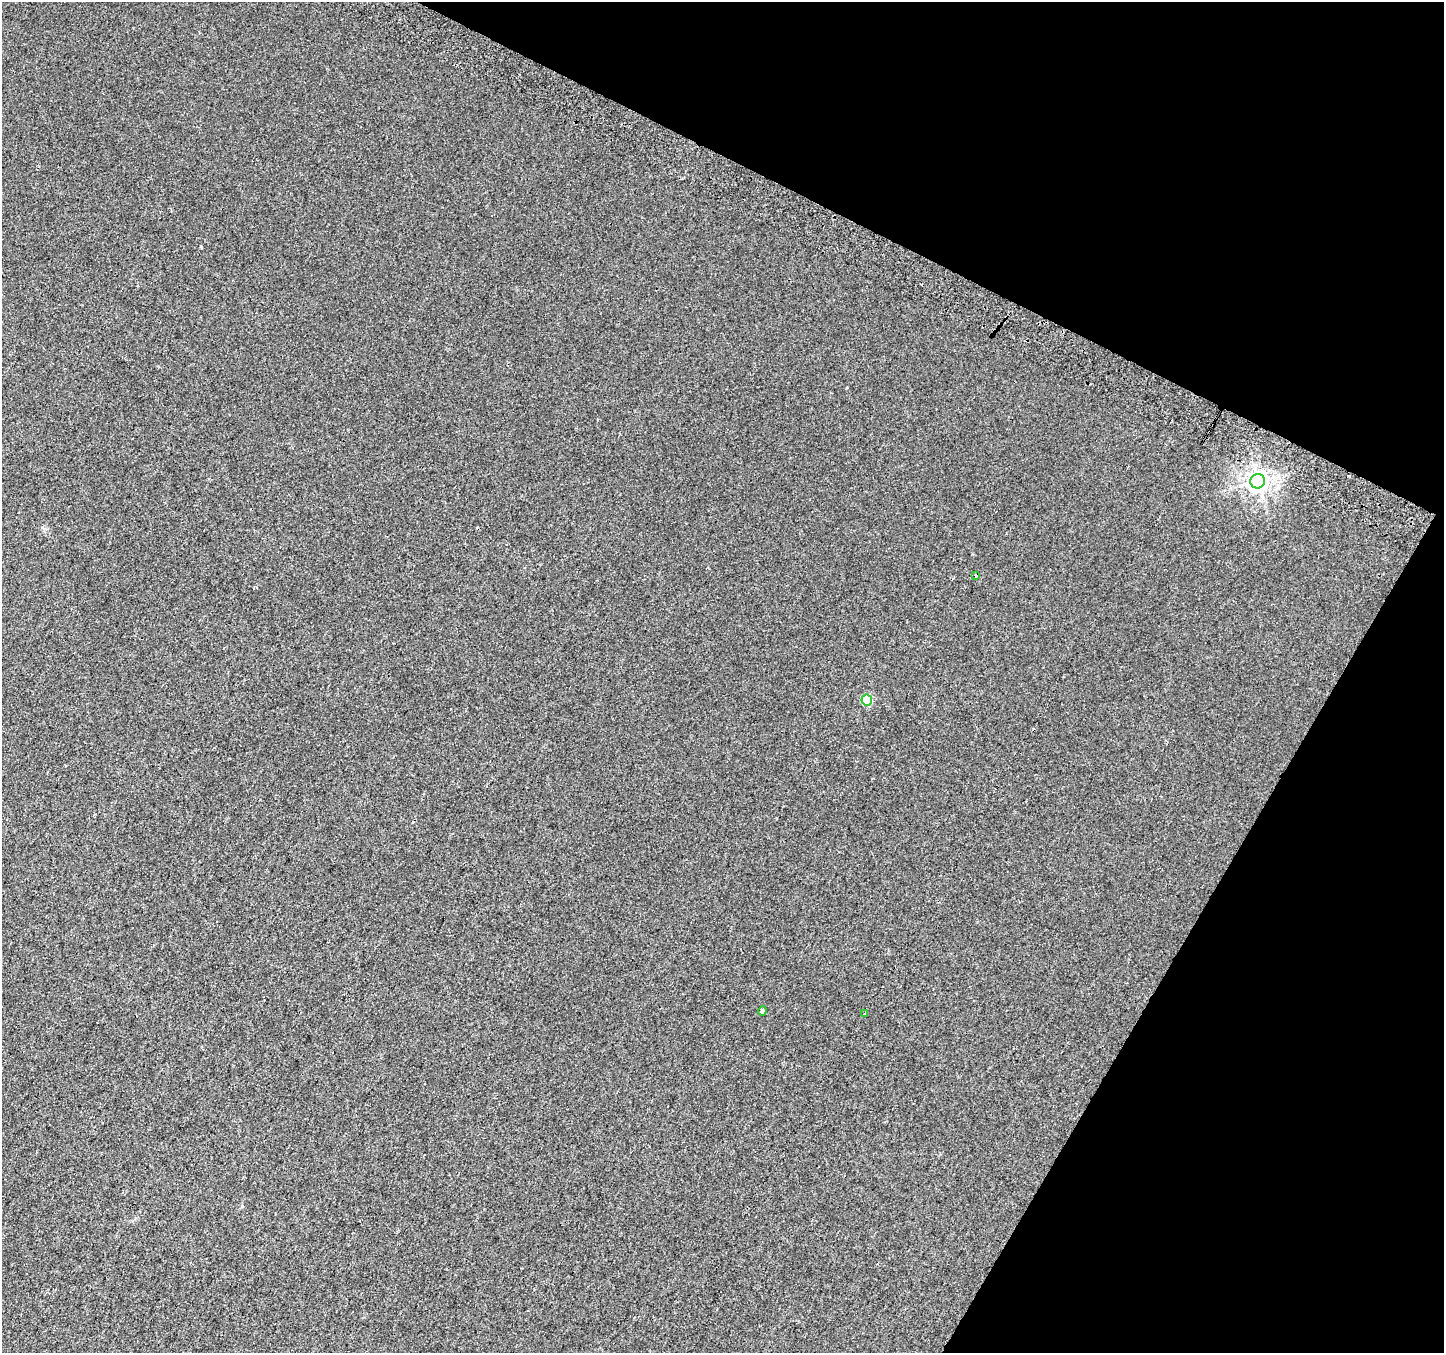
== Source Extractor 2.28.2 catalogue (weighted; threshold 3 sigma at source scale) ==
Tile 8 of 4 x 4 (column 4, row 2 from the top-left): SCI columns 4353-5794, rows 3005-4355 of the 5815 x 5942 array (HDU 1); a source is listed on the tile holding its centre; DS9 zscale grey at full resolution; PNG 1446 x 1355 px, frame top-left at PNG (2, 2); each listed source drawn as its Kron ellipse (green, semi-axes under 4 px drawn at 4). Shown black and unused: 25% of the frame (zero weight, under 2 of 3 exposures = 2% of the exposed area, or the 3 px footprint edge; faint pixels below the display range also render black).
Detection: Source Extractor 2.28.2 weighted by HDU 2 'WHT'; one run over the whole footprint, this tile lists its part. Background 0.00453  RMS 0.0055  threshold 0.0247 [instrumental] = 3 sigma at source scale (4.5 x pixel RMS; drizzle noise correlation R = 1.50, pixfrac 1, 0.0396/0.0396 arcsec/px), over >= 5 px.
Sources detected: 7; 2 cosmic-ray / hot-pixel residue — neither listed nor drawn; the other 5 listed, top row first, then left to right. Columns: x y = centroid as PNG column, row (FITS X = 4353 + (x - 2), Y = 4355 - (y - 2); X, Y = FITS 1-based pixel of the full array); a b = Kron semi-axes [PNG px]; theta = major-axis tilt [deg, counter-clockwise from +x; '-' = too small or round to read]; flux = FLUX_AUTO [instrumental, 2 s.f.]
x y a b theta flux
1258 481 7 7 - 330
976 576 4 3 - 0.75
867 700 5 5 - 22
762 1011 4 4 - 1.5
865 1014 3 3 - 0.94